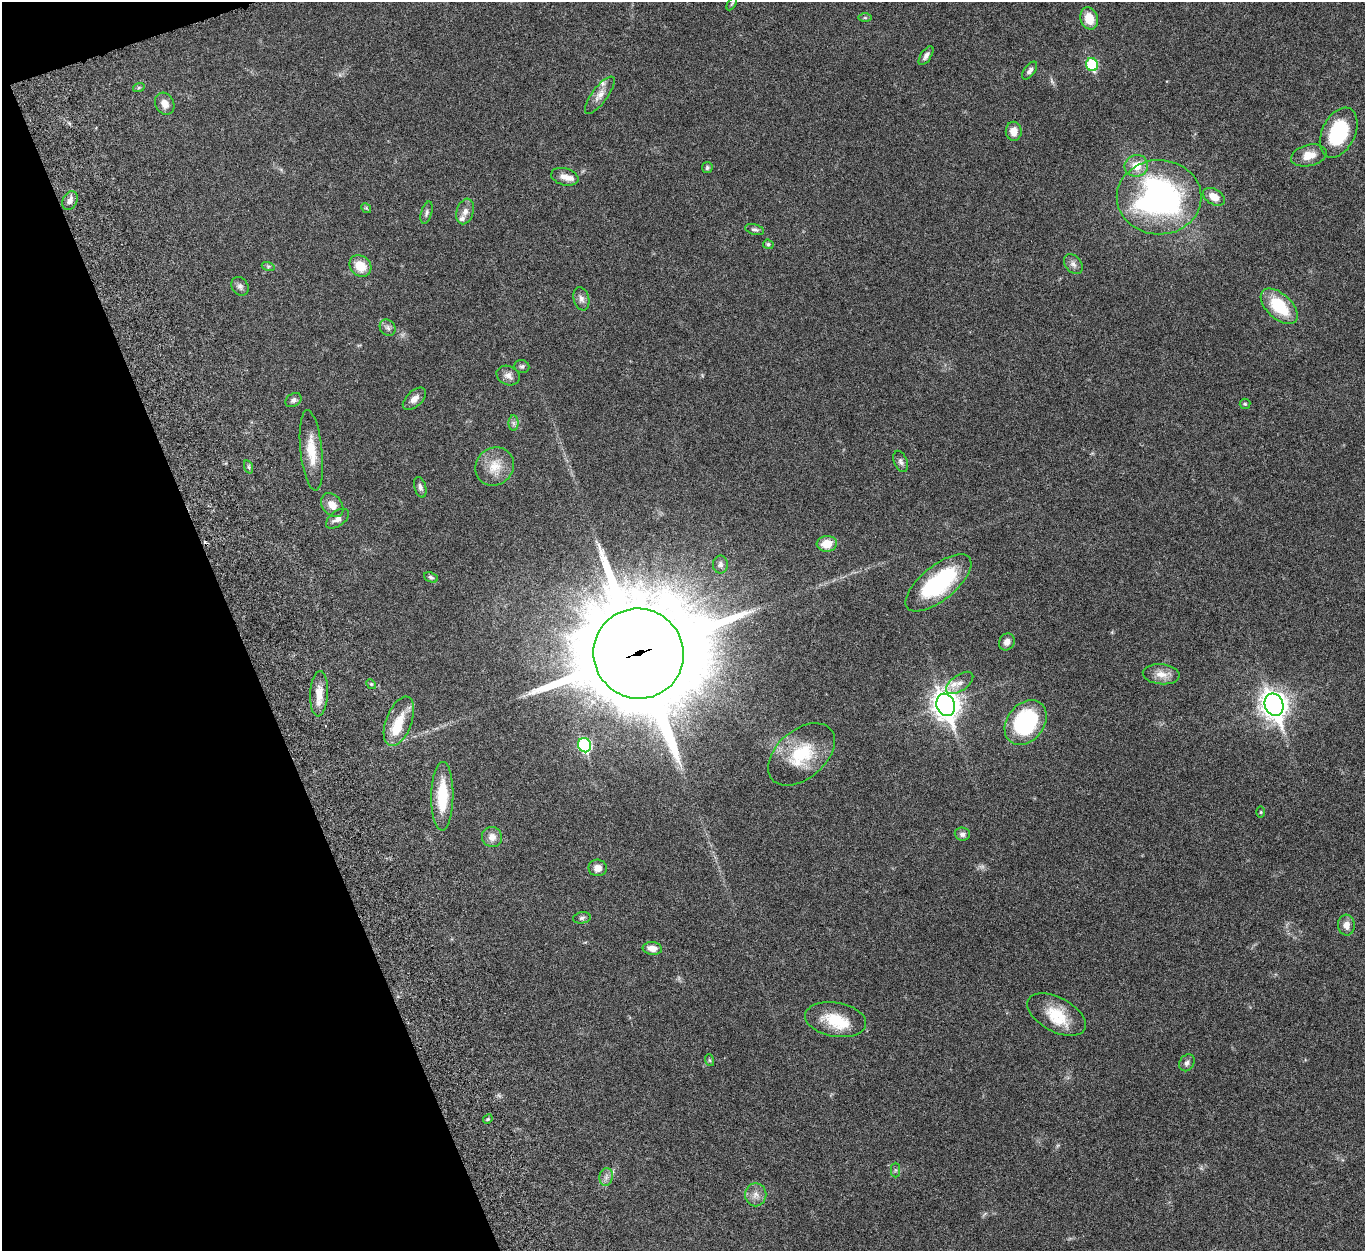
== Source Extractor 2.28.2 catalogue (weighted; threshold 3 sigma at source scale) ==
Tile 5 of 4 x 4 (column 1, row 2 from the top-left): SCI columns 117-1479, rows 2833-4081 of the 5682 x 5544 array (HDU 1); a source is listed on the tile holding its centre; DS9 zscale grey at full resolution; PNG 1367 x 1253 px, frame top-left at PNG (2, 2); each listed source drawn as its Kron ellipse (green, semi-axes under 4 px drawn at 4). Shown black and unused: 18% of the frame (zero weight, under 5 of 10 exposures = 6% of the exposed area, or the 3 px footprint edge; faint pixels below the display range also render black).
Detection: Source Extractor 2.28.2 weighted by HDU 2 'WHT'; one run over the whole footprint, this tile lists its part. Background 0.0278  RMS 0.0018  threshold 0.00726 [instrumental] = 3 sigma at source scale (4.09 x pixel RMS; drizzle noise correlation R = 1.36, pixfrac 0.8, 0.05/0.05 arcsec/px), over >= 5 px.
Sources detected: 83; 2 cosmic-ray / hot-pixel residue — neither listed nor drawn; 6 inside a brighter listed object's ellipse — not listed separately; the other 75 listed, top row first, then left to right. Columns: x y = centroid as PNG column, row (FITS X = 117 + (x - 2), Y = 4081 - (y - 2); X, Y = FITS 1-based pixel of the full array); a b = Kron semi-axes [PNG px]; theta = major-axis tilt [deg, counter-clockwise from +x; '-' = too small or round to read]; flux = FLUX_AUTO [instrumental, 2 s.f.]
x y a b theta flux
732 4 7 3 58 0.19
865 18 6 4 0 0.21
1089 18 11 8 -73 2.7
926 56 11 5 57 0.62
1092 65 6 6 - 8.9
1030 70 10 5 54 0.59
139 87 6 4 20 0.22
600 95 22 7 53 1.4
165 104 11 9 -64 1.3
1014 131 9 8 - 1.4
1339 133 26 16 64 11
1309 155 18 10 13 2.1
1136 166 12 11 - 2.5
707 167 5 5 - 0.3
565 177 14 8 -16 1.2
1159 197 42 37 -1 44
1214 197 12 7 -29 1.9
70 201 10 7 67 0.84
366 208 5 4 - 0.2
465 211 13 8 73 0.97
427 213 11 5 74 0.44
755 229 10 5 -15 0.42
768 244 5 4 - 0.33
1073 264 11 8 -50 0.72
268 266 6 4 -18 0.24
360 266 12 9 -43 2.8
240 286 10 8 -56 0.61
581 299 12 7 -74 0.73
1279 306 22 12 -43 6.9
388 328 9 7 -46 0.55
522 366 7 6 - 0.39
508 375 12 9 -26 0.88
414 399 14 7 43 1.1
293 400 9 6 34 0.51
1245 404 5 5 - 0.23
513 423 8 5 -89 0.44
311 450 40 11 -84 3.9
901 461 11 6 -69 0.55
495 466 20 18 42 3.1
249 467 7 4 -71 0.27
420 487 10 5 -74 0.54
332 505 13 9 -52 1.5
337 519 13 7 36 0.95
827 544 10 8 5 2.5
720 564 9 7 89 0.59
431 577 7 4 -23 0.33
938 583 40 17 39 16
1007 642 9 7 54 0.95
638 654 45 44 - 3200
1161 674 18 10 -5 1.8
960 683 16 8 35 1.3
371 684 5 4 - 0.21
319 694 23 9 87 2
946 705 11 9 -69 150
1274 705 11 9 -67 150
399 721 26 13 69 3.7
1026 723 24 18 52 17
584 745 7 6 - 16
801 754 39 24 40 8
442 796 34 11 89 6.3
1261 812 5 3 - 0.15
962 834 7 6 - 0.54
492 837 10 10 - 1.3
598 868 9 8 - 1.1
582 918 9 5 8 0.38
1346 925 10 8 -86 1.2
652 948 9 6 -6 1.3
1056 1014 32 17 -28 4.8
836 1020 31 17 -10 5.1
709 1060 6 4 -70 0.19
1187 1063 9 7 57 0.53
488 1119 5 4 - 0.21
895 1170 7 4 90 0.3
606 1177 9 6 78 0.67
756 1195 11 11 - 1.1
Overlapping masked pixels (flux is a lower limit): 1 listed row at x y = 638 654